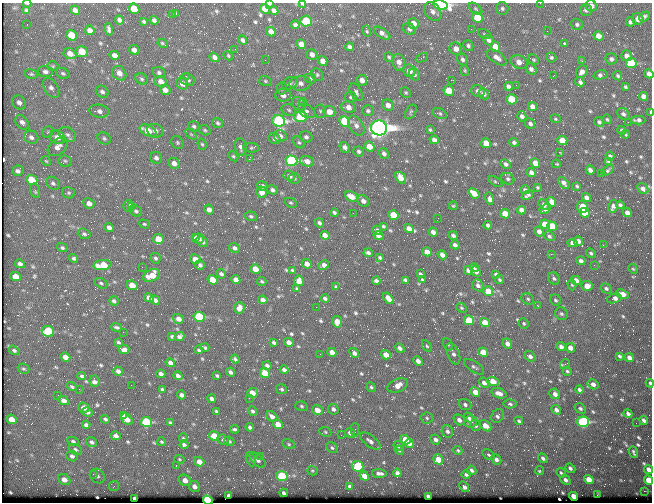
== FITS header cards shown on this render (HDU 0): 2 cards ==
NAXIS1  =                  650 / Width of table row in bytes
NAXIS2  =                  500 / Number of rows in table

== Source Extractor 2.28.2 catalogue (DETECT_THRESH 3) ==
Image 650 x 500 px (HDU 0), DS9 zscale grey, 1 PNG px = 1 image px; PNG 654 x 504 px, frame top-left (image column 1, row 500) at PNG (2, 3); each listed source drawn as its Kron ellipse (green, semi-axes under 4 px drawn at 4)
Background 368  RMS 1.5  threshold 4.42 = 3 sigma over >= 5 px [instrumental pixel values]
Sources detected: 725; of the 725, the 500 brightest by FLUX_AUTO listed and drawn (225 fainter detections omitted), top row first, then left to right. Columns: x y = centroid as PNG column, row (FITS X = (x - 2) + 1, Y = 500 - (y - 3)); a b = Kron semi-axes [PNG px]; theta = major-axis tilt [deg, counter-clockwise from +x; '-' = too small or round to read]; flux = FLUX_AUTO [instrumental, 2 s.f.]
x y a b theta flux
27 3 4 2 - 190
540 3 2 2 - 360
269 4 4 2 - 150
303 4 4 3 - 220
440 5 7 4 -11 25000
591 6 5 5 - 560
502 8 6 6 - 240
134 9 5 5 - 1800
265 9 5 4 - 1200
476 9 8 4 -39 190
27 10 4 3 - 180
75 10 5 4 - 530
586 10 6 5 - 240
274 11 4 4 - 400
433 11 10 7 -54 500
172 14 2 2 - 460
176 14 4 3 - 130
644 16 6 4 32 270
477 18 5 5 - 3000
638 19 6 5 - 670
119 20 4 4 - 290
154 20 4 3 - 250
306 21 6 5 - 4500
144 22 3 3 - 150
630 22 4 4 - 260
27 24 2 2 - 130
413 24 5 5 - 1200
577 24 6 5 - 220
295 25 4 4 - 280
109 29 6 4 -79 270
409 29 6 5 - 280
471 29 3 2 - 180
90 30 5 4 - 540
367 31 6 2 -73 150
547 31 2 2 - 140
271 32 5 4 - 700
382 33 9 4 -35 460
485 34 7 4 -28 150
71 35 6 5 - 2800
598 36 5 4 - 860
243 40 5 4 - 280
489 40 6 5 - 360
163 43 5 2 - 130
564 43 3 3 - 190
301 44 5 4 - 1000
468 46 6 5 - 240
349 47 4 4 - 270
495 47 5 5 - 1200
235 49 2 2 - 170
456 49 6 6 - 720
134 50 5 4 - 480
82 52 6 5 - 2300
70 54 6 5 - 820
312 54 5 5 - 480
115 55 5 4 - 570
228 56 5 3 - 130
627 56 5 5 - 530
214 57 5 4 - 420
389 57 5 3 - 150
497 57 11 5 -34 560
551 57 5 4 - 180
422 58 6 3 30 180
462 59 6 5 - 250
611 59 6 5 - 300
265 60 2 2 - 210
533 60 6 4 -41 170
323 61 5 4 - 760
582 61 3 3 - 180
399 62 8 6 -82 570
519 62 9 6 -21 720
631 63 5 5 - 8800
53 66 5 5 - 140
531 69 6 5 - 340
465 70 5 4 - 130
409 71 6 6 - 800
45 72 7 5 -4 300
159 72 6 5 - 240
582 72 7 5 55 490
63 73 7 5 -28 190
119 73 8 6 -50 790
31 74 7 4 -9 170
649 74 4 4 - 540
317 75 6 5 - 190
414 75 6 5 - 210
600 75 7 4 14 280
186 76 3 2 - 270
553 76 3 2 - 140
618 76 5 4 - 170
310 78 6 5 - 190
141 79 6 5 - 200
187 80 7 6 - 380
362 80 5 5 - 720
451 80 2 2 - 1000
265 81 6 5 - 160
161 82 6 5 - 710
580 82 5 4 - 440
290 83 8 6 27 230
300 83 11 7 4 530
182 84 6 5 - 740
516 85 2 2 - 300
508 86 4 4 - 310
625 87 4 3 - 160
51 88 11 6 -58 450
282 88 6 5 - 180
165 90 5 4 - 640
449 91 5 5 - 2400
478 91 7 5 -25 480
102 92 7 5 -37 300
356 92 9 5 -62 300
406 93 5 5 - 130
484 94 6 5 - 390
283 95 8 6 0 590
643 96 4 4 - 460
351 97 6 5 - 190
511 99 5 5 - 4000
19 102 7 6 - 420
303 102 4 3 - 1000
299 104 7 6 - 280
388 105 6 5 - 580
348 107 7 6 - 680
532 107 5 4 - 690
289 110 7 5 -19 210
99 111 10 6 -8 450
306 111 9 6 -28 330
320 111 6 6 - 240
368 111 6 5 - 240
329 112 6 5 - 1100
411 112 8 5 60 200
651 112 4 2 - 270
440 113 8 5 -25 210
623 114 7 5 -38 260
300 116 6 5 - 7900
522 116 5 4 - 350
555 119 5 4 - 130
607 119 5 3 - 150
638 120 7 3 -1 300
279 121 6 5 - 19000
345 121 5 5 - 9200
22 122 8 6 -53 470
599 122 5 4 - 220
628 122 2 2 - 340
218 123 5 5 - 200
530 124 5 4 - 300
194 126 6 5 - 210
356 126 11 7 -58 490
379 128 8 7 - 100000
205 130 6 5 - 160
430 130 4 3 - 150
622 130 5 4 - 140
148 131 9 5 -27 1800
155 131 8 6 -21 490
48 132 6 5 - 160
191 134 6 4 -45 140
626 134 4 2 - 130
67 135 9 6 -31 360
280 136 6 5 - 530
31 137 7 6 - 380
57 137 8 6 -30 720
306 137 6 5 - 260
104 138 7 5 -29 220
274 139 6 5 - 400
434 140 4 4 - 460
562 140 5 4 - 1500
177 142 7 6 - 200
299 142 6 5 - 180
514 142 4 4 - 230
486 143 5 4 - 1200
202 144 6 4 -71 140
369 146 5 4 - 1200
58 147 11 7 40 680
241 147 9 5 -80 370
345 147 6 4 -50 400
251 148 8 4 -5 170
359 151 5 5 - 230
559 152 3 2 - 420
384 154 5 4 - 300
233 156 6 4 -44 150
610 156 4 3 - 180
156 158 6 5 - 340
249 159 3 2 - 1500
46 161 5 4 - 130
65 161 6 5 - 200
291 161 6 5 - 17000
307 161 7 5 -16 700
608 161 4 3 - 170
174 163 6 5 - 580
535 163 5 4 - 1200
506 164 5 4 - 260
556 164 4 3 - 150
590 170 4 4 - 390
608 170 7 4 39 200
18 171 5 5 - 360
531 173 5 4 - 530
602 173 4 3 - 170
289 176 6 5 - 420
401 178 6 4 -52 1100
294 179 6 5 - 150
508 179 7 5 -27 230
32 180 6 5 - 2900
495 182 8 3 -34 130
53 183 7 6 - 260
564 183 7 3 -49 360
262 186 5 4 - 310
577 186 3 3 - 130
537 187 4 4 - 130
643 189 6 5 - 380
272 190 5 4 - 300
525 190 4 3 - 230
35 191 7 5 -74 210
262 192 6 5 - 930
69 193 6 5 - 180
474 193 6 4 -40 1200
527 195 6 4 34 240
351 196 6 4 -28 990
586 197 5 4 - 480
490 198 6 4 -72 670
363 201 6 5 - 560
551 202 5 4 - 990
89 203 6 5 - 660
291 203 6 4 -26 150
544 204 6 4 -46 330
620 205 4 3 - 210
129 206 6 5 - 410
132 206 3 3 - 260
453 206 4 3 - 130
613 206 6 4 78 520
582 207 6 5 - 1900
545 209 5 4 - 310
209 210 5 4 - 600
522 210 4 4 - 580
136 211 6 5 - 220
334 212 4 3 - 190
353 213 2 2 - 210
585 213 5 4 - 2200
627 213 4 4 - 450
505 214 5 4 - 1700
393 215 5 4 - 3000
251 216 6 4 -19 180
438 218 2 2 - 160
319 223 5 4 - 240
144 224 5 4 - 130
545 224 5 4 - 1900
488 225 4 3 - 300
383 226 3 3 - 140
552 226 5 4 - 2100
109 227 5 4 - 370
409 229 5 4 - 670
377 230 5 3 - 290
539 231 5 4 - 470
433 232 4 4 - 500
84 234 6 5 - 210
325 235 5 4 - 600
379 236 5 4 - 300
453 236 5 3 - 250
549 236 6 4 -29 220
195 238 4 3 - 500
158 239 5 5 - 1400
199 239 5 5 - 290
578 241 5 4 - 420
202 242 6 5 - 310
572 243 5 4 - 630
455 245 4 4 - 310
603 245 2 2 - 480
62 248 5 4 - 190
235 248 6 4 -31 310
427 252 5 4 - 920
368 253 4 3 - 240
591 253 5 4 - 170
551 254 2 2 - 1200
442 255 5 4 - 480
380 257 3 3 - 160
74 258 5 4 - 190
155 258 5 5 - 200
195 259 5 4 - 830
581 261 4 3 - 400
20 264 5 4 - 290
307 264 5 4 - 660
102 265 9 5 7 2900
200 265 5 4 - 260
324 265 5 4 - 590
594 265 2 2 - 160
142 267 2 2 - 210
474 268 4 3 - 190
256 269 5 4 - 1500
633 269 5 4 - 130
468 270 4 4 - 470
292 271 3 3 - 180
476 272 5 3 - 320
221 274 5 4 - 290
420 274 4 3 - 160
496 274 4 3 - 230
152 275 9 6 26 1700
16 277 5 4 - 1400
554 278 6 5 - 230
213 280 5 4 - 1700
236 280 5 4 - 680
405 280 4 3 - 180
422 280 4 3 - 130
500 280 5 4 - 150
576 280 5 4 - 730
262 281 4 4 - 140
299 281 5 5 - 910
376 281 4 3 - 290
101 283 7 5 -29 190
132 285 5 4 - 1200
478 285 6 5 - 340
572 285 6 4 -72 160
587 286 6 5 - 1100
336 287 3 3 - 170
606 288 5 4 - 230
297 289 4 3 - 190
488 291 5 4 - 1900
622 294 6 4 -21 870
149 298 5 4 - 680
325 298 4 3 - 240
388 298 6 4 -49 730
614 298 7 4 16 510
528 299 6 5 - 180
155 300 5 4 - 390
263 300 4 4 - 490
555 300 6 5 - 200
114 301 5 4 - 240
538 306 3 2 - 520
316 307 2 2 - 770
239 308 6 5 - 640
461 308 6 4 -41 140
561 314 7 6 - 210
199 317 5 5 - 7000
178 319 5 4 - 560
469 320 5 4 - 3700
337 322 5 4 - 1100
485 323 5 4 - 1900
524 323 5 5 - 160
117 327 5 3 - 190
48 331 6 5 - 4300
123 332 2 2 - 410
172 336 4 4 - 150
179 336 5 4 - 330
118 342 4 3 - 150
289 342 5 4 - 480
273 343 4 3 - 210
507 344 5 4 - 550
448 345 7 4 -61 160
427 346 6 4 -58 170
205 347 4 3 - 150
561 347 5 4 - 400
400 348 5 4 - 360
570 348 5 4 - 760
14 350 6 4 -33 200
124 350 5 4 - 410
199 350 4 3 - 180
332 352 5 4 - 720
483 352 5 4 - 2600
354 353 5 4 - 420
320 354 2 2 - 160
453 354 11 5 -67 380
386 355 5 4 - 1000
530 356 6 4 -39 390
620 356 4 3 - 200
65 357 5 4 - 700
629 358 5 4 - 530
235 359 4 3 - 170
418 361 5 4 - 570
170 363 5 3 - 410
565 364 5 5 - 180
267 366 4 3 - 310
474 367 11 5 -33 300
24 369 6 4 -27 160
284 370 4 4 - 380
118 371 5 4 - 350
567 371 4 4 - 170
231 372 4 3 - 300
265 373 5 4 - 3200
161 374 4 3 - 330
82 376 4 3 - 160
178 376 4 4 - 310
217 376 4 3 - 140
94 381 6 5 - 410
493 381 6 4 -18 1400
484 383 6 4 -41 490
650 383 4 3 - 200
593 384 6 5 - 490
131 385 2 2 - 180
398 385 11 6 23 910
72 387 5 3 - 170
371 387 5 4 - 160
79 389 3 2 - 140
162 389 4 3 - 160
281 389 5 5 - 180
579 390 4 3 - 280
475 392 5 4 - 1300
252 393 5 5 - 1200
499 393 8 5 -17 610
555 394 6 5 - 540
58 395 2 2 - 300
182 395 4 4 - 360
249 398 3 2 - 140
212 399 4 3 - 320
64 401 5 4 - 600
510 404 7 4 -5 220
465 405 6 5 - 290
301 406 6 4 -18 180
84 408 5 5 - 450
580 408 6 4 -35 210
333 409 5 5 - 330
317 410 6 5 - 940
556 410 5 4 - 500
216 411 4 3 - 150
253 411 5 4 - 210
87 412 5 4 - 300
628 414 4 3 - 340
124 415 4 3 - 260
272 416 6 4 -42 480
498 416 7 5 55 280
427 418 6 5 - 180
469 418 5 4 - 240
12 419 5 4 - 1200
105 419 4 3 - 190
127 419 7 4 -43 880
459 420 6 5 - 510
644 420 4 3 - 300
470 421 7 6 - 350
519 421 4 4 - 170
146 422 5 5 - 9400
170 422 4 2 - 130
583 422 6 5 - 14000
636 423 2 2 - 160
278 424 5 4 - 1300
86 425 4 4 - 290
476 425 5 5 - 260
485 426 6 4 -42 1000
250 427 4 3 - 250
234 429 4 3 - 190
355 430 6 3 90 190
447 431 6 5 - 270
325 432 6 4 -25 150
350 433 5 4 - 330
341 435 2 2 - 150
116 436 5 4 - 410
214 436 5 4 - 2400
183 438 5 3 - 130
435 439 5 4 - 330
223 440 6 5 - 230
405 440 5 4 - 1800
73 441 6 4 -26 200
229 441 5 4 - 150
370 441 12 5 -38 430
92 442 6 5 - 300
162 442 4 3 - 140
409 443 5 4 - 510
289 444 6 4 -28 160
184 445 4 3 - 210
399 446 5 4 - 280
332 448 6 5 - 190
75 449 7 5 -27 240
399 450 5 4 - 160
458 450 4 3 - 150
633 452 6 2 -70 170
488 455 7 4 -37 170
72 456 6 5 - 270
260 456 2 2 - 670
543 458 5 4 - 290
179 459 5 4 - 130
251 459 7 4 -68 170
438 459 5 4 - 1700
496 459 5 4 - 400
257 460 10 5 -42 350
199 462 5 4 - 980
176 466 3 2 - 240
357 466 6 5 - 5100
570 468 5 3 - 260
648 469 5 4 - 590
472 470 5 4 - 240
540 470 4 4 - 180
312 471 5 4 - 130
379 473 7 3 -5 340
397 473 4 4 - 350
561 473 5 4 - 160
93 474 2 2 - 300
466 475 4 4 - 190
97 476 8 6 -44 400
282 476 5 5 - 7200
364 476 5 4 - 1100
64 479 6 5 - 720
589 479 5 4 - 1200
185 480 6 5 - 790
565 480 5 4 - 370
649 480 5 4 - 2100
114 486 5 5 - 170
194 486 6 5 - 570
350 486 4 3 - 220
464 487 6 3 -51 350
644 491 2 2 - 1700
284 493 4 3 - 250
597 495 2 2 - 350
229 496 4 3 - 440
428 496 4 3 - 220
574 496 5 4 - 1300
135 498 4 3 - 370
208 500 5 4 - 23000
At the frame edge (FLAGS 8, measured only in part): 12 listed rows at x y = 27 3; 540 3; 269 4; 303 4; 440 5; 591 6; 649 74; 651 112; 650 383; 648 469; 649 480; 208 500
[225 fainter detections neither listed nor drawn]